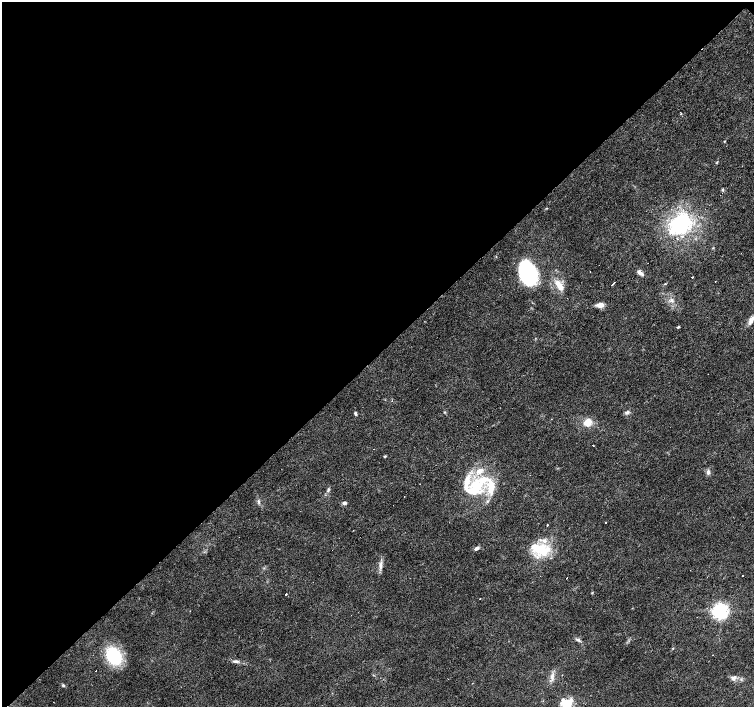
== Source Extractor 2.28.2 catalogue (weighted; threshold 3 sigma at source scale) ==
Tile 5 of 4 x 4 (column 1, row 2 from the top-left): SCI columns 1-1504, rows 2973-4382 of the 6018 x 6012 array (HDU 1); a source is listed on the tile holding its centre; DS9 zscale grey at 2 x 2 block average (1 PNG px = mean of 2 x 2 image px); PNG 756 x 709 px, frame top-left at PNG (2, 2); no overlay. Shown black and unused: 50% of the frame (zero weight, under 3 of 4 exposures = <1% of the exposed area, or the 3 px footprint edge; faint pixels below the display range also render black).
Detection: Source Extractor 2.28.2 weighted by HDU 2 'WHT'; one run over the whole footprint, this tile lists its part. Background 0.0142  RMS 0.0028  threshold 0.0128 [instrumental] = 3 sigma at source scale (4.5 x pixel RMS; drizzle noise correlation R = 1.50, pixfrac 1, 0.0396/0.0396 arcsec/px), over >= 5 px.
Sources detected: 64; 1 inside a brighter object's white glare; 9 cosmic-ray / hot-pixel residue — not listed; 10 inside a brighter listed object's ellipse — not listed separately; the other 44 listed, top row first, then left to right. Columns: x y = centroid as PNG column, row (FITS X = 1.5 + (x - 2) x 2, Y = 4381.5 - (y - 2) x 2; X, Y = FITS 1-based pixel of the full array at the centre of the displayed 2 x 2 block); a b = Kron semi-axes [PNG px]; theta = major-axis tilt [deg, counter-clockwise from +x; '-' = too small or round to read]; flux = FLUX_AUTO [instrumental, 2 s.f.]
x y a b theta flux
681 114 2 2 - 1.3
724 141 4 2 - 0.38
716 163 4 2 - 0.52
722 190 4 4 - 0.8
680 224 33 22 40 58
639 272 8 4 -52 2.3
528 273 23 15 -70 62
692 277 2 2 - 4.1
612 284 3 2 - 3.8
665 284 3 2 - 0.44
559 285 16 6 -61 6.9
672 300 6 4 -70 2
600 305 10 5 3 4.1
751 320 12 4 71 3.2
679 327 3 3 - 0.71
445 412 3 3 - 0.54
627 412 5 4 - 1.9
355 413 4 3 - 1.2
587 422 8 6 31 8
593 445 2 2 - 1
385 456 4 2 - 0.55
708 472 6 5 - 2
477 485 25 18 0 29
328 490 6 3 73 1.2
404 496 2 2 - 7.5
258 501 6 3 -87 1.3
344 503 5 4 - 1.5
606 522 2 2 - 0.66
547 525 2 2 - 2.7
476 548 6 4 40 1.8
541 550 23 13 -15 22
381 565 11 4 82 3
743 576 2 2 - 0.41
567 578 2 2 - 5.6
286 594 2 2 - 0.85
720 611 4 4 - 300
578 640 7 4 -24 1.4
114 656 15 12 -60 45
236 661 6 3 20 1.4
96 671 2 2 - 0.92
552 677 10 4 81 3
733 678 6 5 - 2.9
63 685 4 3 - 0.99
566 704 13 11 -58 14
Isophote crosses this tile's border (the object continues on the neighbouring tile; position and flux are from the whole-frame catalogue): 2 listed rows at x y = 751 320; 566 704
Diffuse or blended objects may show on this block-average render without a row.